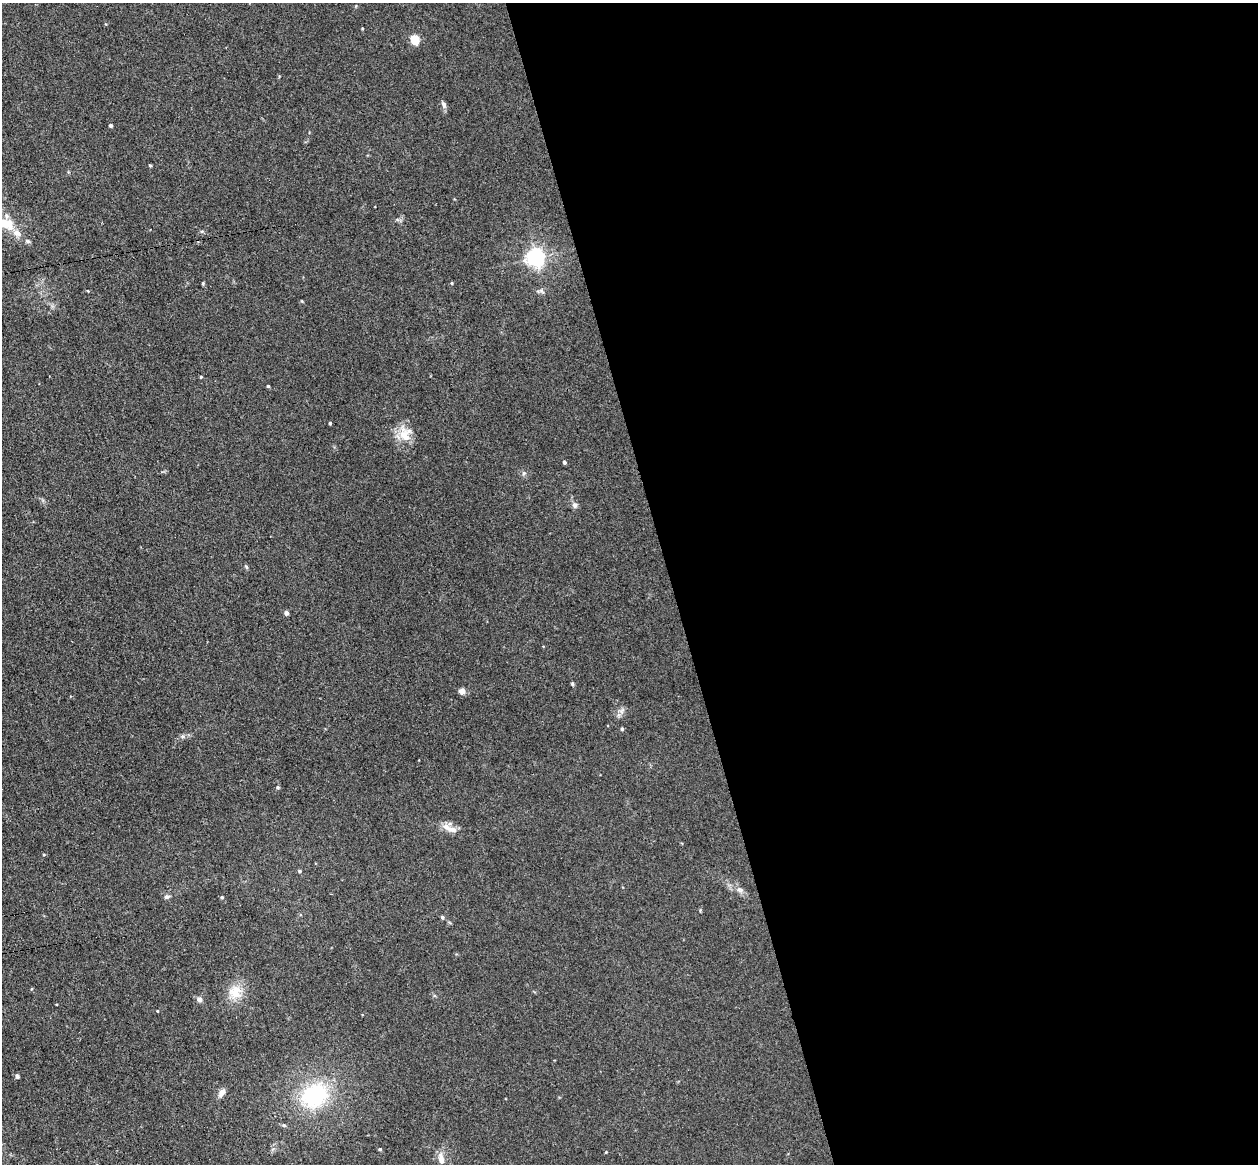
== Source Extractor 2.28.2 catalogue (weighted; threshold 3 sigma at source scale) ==
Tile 8 of 4 x 4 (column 4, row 2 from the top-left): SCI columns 3824-5079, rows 2481-3642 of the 5135 x 5078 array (HDU 1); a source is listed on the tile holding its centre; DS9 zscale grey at full resolution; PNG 1260 x 1166 px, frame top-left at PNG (2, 3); no overlay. Shown black and unused: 47% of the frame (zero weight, under 3 of 4 exposures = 6% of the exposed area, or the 3 px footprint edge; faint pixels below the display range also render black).
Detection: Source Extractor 2.28.2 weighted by HDU 2 'WHT'; one run over the whole footprint, this tile lists its part. Background 0.0396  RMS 0.0045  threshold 0.0201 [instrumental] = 3 sigma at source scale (4.5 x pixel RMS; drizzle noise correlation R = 1.50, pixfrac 1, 0.05/0.05 arcsec/px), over >= 5 px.
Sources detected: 44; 2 inside a brighter listed object's ellipse — not listed separately; the other 42 listed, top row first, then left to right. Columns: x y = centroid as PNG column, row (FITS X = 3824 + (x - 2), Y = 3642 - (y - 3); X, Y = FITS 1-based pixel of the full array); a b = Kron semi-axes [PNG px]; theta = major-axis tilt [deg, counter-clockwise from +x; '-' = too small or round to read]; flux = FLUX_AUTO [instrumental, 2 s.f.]
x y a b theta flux
415 39 5 5 - 19
444 105 10 6 -70 1.3
111 125 4 4 - 0.92
150 165 3 3 - 0.47
3 223 34 13 -16 13
28 241 7 5 -20 0.79
535 257 6 6 - 190
203 283 5 3 - 0.4
452 283 4 4 - 0.38
541 291 9 4 -34 0.99
302 301 4 3 - 0.35
201 377 4 3 - 0.45
268 386 4 4 - 0.44
330 423 3 3 - 0.59
405 436 25 12 -67 7.5
564 462 4 4 - 0.96
524 473 6 5 - 0.82
575 505 8 7 - 1.4
286 613 4 4 - 1.4
572 684 5 4 - 0.53
462 691 6 6 - 2.6
622 710 10 5 63 1.6
622 729 4 3 - 0.72
183 736 6 5 - 0.93
278 787 5 4 - 0.61
446 827 12 8 -28 3.1
300 871 4 4 - 0.56
740 890 10 6 -21 1.8
331 894 3 2 - 0.36
167 897 7 6 - 1.1
222 897 5 4 - 0.55
442 917 5 4 - 0.68
235 992 19 18 - 7.9
199 999 7 6 - 1.7
158 1011 4 2 - 0.29
17 1076 6 5 - 0.77
222 1092 10 6 58 2.6
314 1095 32 26 33 38
284 1125 6 4 -41 0.69
380 1149 4 4 - 0.56
606 1152 3 3 - 0.34
441 1159 14 7 -78 3.4
Isophote crosses this tile's border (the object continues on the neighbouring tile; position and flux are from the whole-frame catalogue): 1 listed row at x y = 3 223